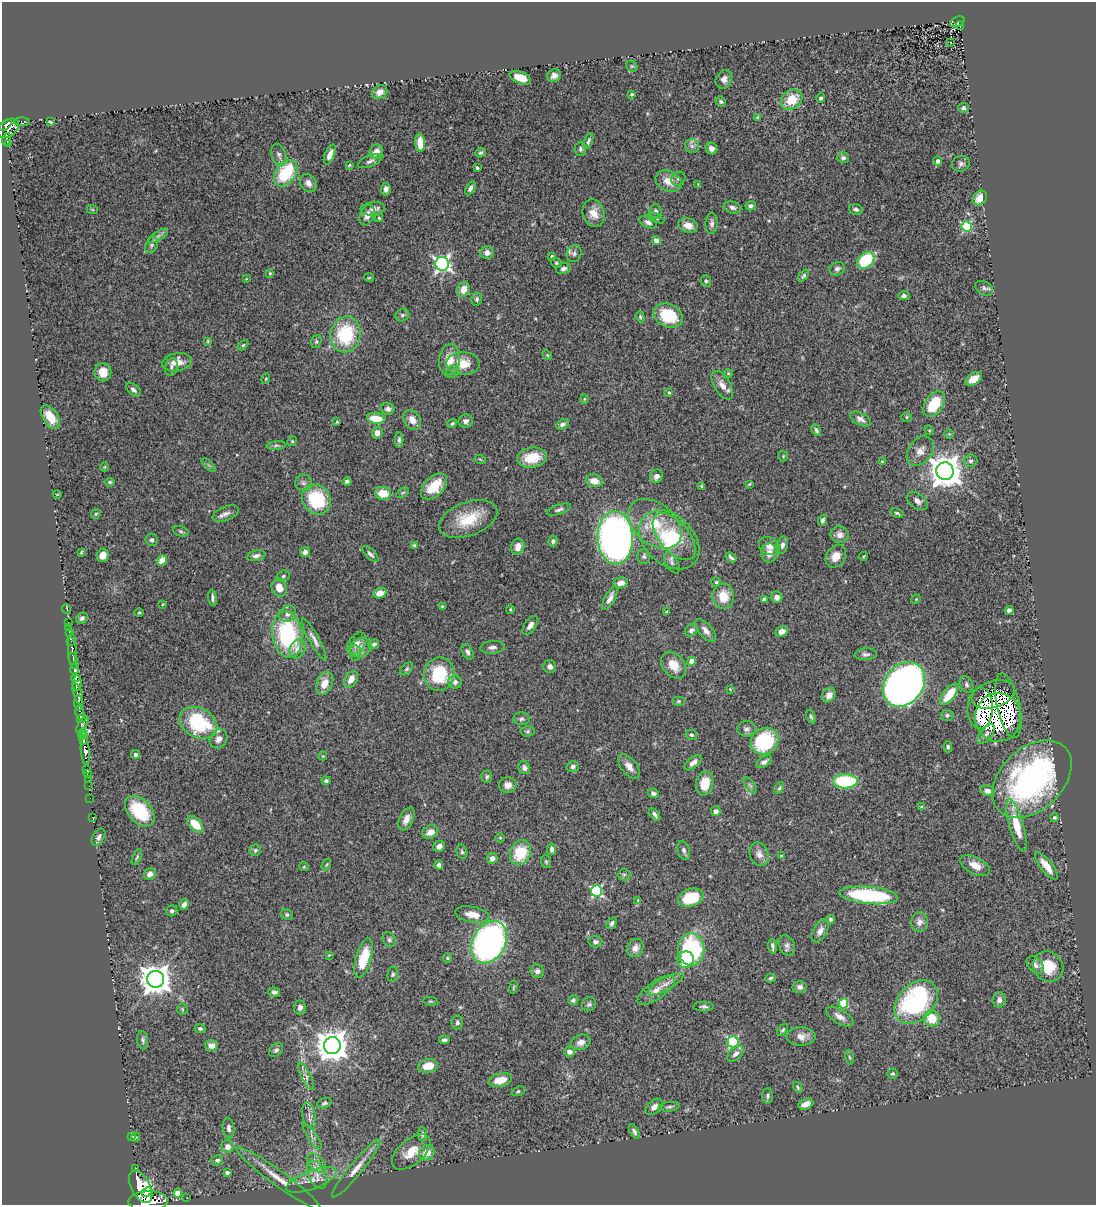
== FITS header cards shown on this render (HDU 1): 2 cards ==
NAXIS1  =                 1094
NAXIS2  =                 1203

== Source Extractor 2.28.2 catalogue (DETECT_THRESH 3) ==
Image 1094 x 1203 px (HDU 1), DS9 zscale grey, 1 PNG px = 1 image px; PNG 1098 x 1207 px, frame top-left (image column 1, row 1203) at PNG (2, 2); each listed source drawn as its Kron ellipse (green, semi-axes under 4 px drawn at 4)
Background 1.08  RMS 0.067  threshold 0.2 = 3 sigma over >= 5 px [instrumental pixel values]
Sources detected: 393; all 393 listed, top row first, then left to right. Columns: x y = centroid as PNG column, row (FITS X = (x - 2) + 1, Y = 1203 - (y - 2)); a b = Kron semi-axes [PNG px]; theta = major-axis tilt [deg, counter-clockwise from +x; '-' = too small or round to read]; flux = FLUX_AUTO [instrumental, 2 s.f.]
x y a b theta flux
957 22 7 4 24 190
960 26 4 3 - 82
951 42 3 2 - 6.2
632 66 6 5 - 6.2
554 76 7 6 - 21
520 78 11 6 -22 51
724 79 10 8 61 24
380 92 8 6 34 29
632 94 4 3 - 5.7
821 98 5 4 - 9.1
792 100 11 9 39 110
721 102 5 5 - 8.1
963 108 5 5 - 10
758 118 4 4 - 8.9
22 122 8 4 -1 94
50 122 4 2 - 5.7
5 125 7 4 44 880
8 128 12 8 38 1000
7 139 6 3 77 280
588 141 8 4 71 9.2
420 143 9 5 -86 66
8 144 4 3 - 110
692 146 7 7 - 16
580 149 7 5 -89 10
711 149 6 5 - 17
376 152 7 6 - 39
481 153 5 4 - 9.7
330 154 10 5 67 29
279 155 11 7 -71 18
843 158 6 5 - 12
370 161 13 5 23 15
938 161 5 4 - 19
961 164 9 8 - 16
349 165 4 3 - 4.3
477 168 3 3 - 6.1
286 173 14 10 54 260
678 179 7 6 - 10
669 181 14 10 -27 58
308 183 10 7 -51 26
698 184 4 4 - 4
470 188 8 4 60 13
386 189 6 5 - 18
980 198 8 6 48 56
751 206 5 4 - 14
732 207 9 6 -15 14
92 209 6 3 -19 3.9
373 209 12 6 6 21
856 209 7 5 -15 12
656 211 7 6 - 15
594 213 14 11 -74 51
367 215 11 7 69 30
379 218 4 4 - 5.2
656 218 9 4 -25 7.9
648 222 9 5 -29 17
712 223 11 6 87 16
688 225 10 7 -15 35
967 227 5 5 - 450
158 236 11 4 32 15
656 240 4 4 - 24
152 245 8 6 63 13
487 253 7 6 - 21
574 254 9 7 67 16
552 256 4 4 - 6.6
866 260 9 7 39 200
556 263 6 5 - 7.1
442 264 7 7 - 1400
563 269 7 5 17 14
837 269 8 6 24 14
270 273 4 3 - 4.5
803 276 7 4 47 9.1
369 278 5 3 - 4.1
246 279 3 2 - 3
706 281 6 5 - 8.2
984 288 10 6 -31 13
463 289 7 6 - 47
904 296 6 4 4 12
477 299 6 5 - 11
402 315 7 6 - 9.8
668 316 15 11 -23 190
640 317 6 4 -70 6.3
346 334 18 15 78 290
208 341 4 4 - 4.5
316 341 6 5 - 7.4
243 345 6 3 45 6.1
547 355 5 4 - 5.8
449 360 15 10 82 75
177 362 15 9 9 51
463 364 16 11 -1 76
171 367 9 6 76 13
103 372 9 8 - 62
452 372 7 5 38 11
728 373 4 3 - 4.2
266 379 5 4 - 5.4
974 379 9 5 33 51
722 385 16 8 -58 38
133 390 8 5 -40 15
669 392 4 3 - 6
584 399 5 3 - 4.1
934 404 14 9 56 150
388 409 7 6 - 18
50 417 13 7 -57 88
907 417 5 5 - 6.6
376 418 9 5 -8 93
860 419 11 6 -28 20
412 420 11 8 -57 37
466 421 7 6 - 21
337 422 3 3 - 4.6
452 424 5 3 - 7
562 424 7 4 30 16
816 430 6 4 -59 11
929 430 5 4 - 4.7
377 433 6 5 - 31
949 434 5 4 - 5.6
399 440 8 4 90 10
292 441 5 4 - 4.9
276 446 9 4 5 9.6
920 451 16 11 53 44
783 456 5 5 - 5.4
532 458 15 10 8 120
480 459 5 3 - 4.6
882 461 4 4 - 4.2
970 461 7 6 - 12
209 465 9 3 -45 7.2
104 467 4 3 - 3.6
945 471 9 8 - 9200
656 476 7 6 - 22
347 481 4 4 - 11
594 481 8 6 -13 46
110 482 5 4 - 8.1
303 483 8 8 - 16
749 484 3 3 - 4.4
434 486 16 9 44 110
702 486 4 3 - 6.2
383 493 8 6 -6 79
402 493 7 4 30 6.8
57 494 4 3 - 3.2
316 499 16 13 -52 300
917 501 11 7 -36 24
559 510 12 5 18 13
897 513 6 3 -24 7.2
96 514 5 4 - 6.4
226 514 14 7 21 22
468 519 31 16 20 160
822 520 5 4 - 12
655 524 30 20 -40 200
181 531 8 5 -20 8.1
840 535 9 8 - 32
674 537 28 14 -50 170
615 538 26 17 -87 2500
152 540 6 6 - 10
669 540 34 24 -43 260
553 541 5 4 - 11
414 545 4 4 - 5.6
782 545 8 5 78 17
769 546 11 8 -28 33
518 547 8 6 71 30
81 552 4 3 - 4.7
305 552 5 5 - 23
769 553 10 8 81 43
370 554 10 4 -43 14
103 555 7 6 - 36
256 556 9 5 12 18
644 556 7 6 - 10
836 556 12 9 54 44
864 556 4 3 - 3.7
731 557 6 3 -35 9.7
162 560 5 4 - 66
672 563 11 6 -61 16
283 576 7 5 18 9.1
716 582 4 4 - 5.8
621 583 7 5 10 28
279 588 9 7 -70 62
380 593 7 5 20 39
723 596 13 10 -85 85
777 597 6 5 - 20
212 598 8 4 -84 12
610 598 13 5 62 26
764 599 4 3 - 11
916 599 5 3 - 3.9
163 604 3 3 - 3.6
442 606 4 4 - 4.6
67 609 5 2 - 25
510 609 4 3 - 4.5
1009 610 4 4 - 14
667 612 4 3 - 10
139 613 5 3 - 4.4
287 614 9 7 44 24
82 618 6 5 - 11
68 622 2 2 - 15
530 625 11 5 55 21
69 627 3 2 - 11
691 630 7 5 41 16
706 631 14 6 -50 24
782 631 6 5 - 30
70 632 4 3 - 90
287 635 23 15 -82 460
314 640 23 5 -61 26
71 641 3 2 - 130
357 644 12 8 53 24
374 644 5 4 - 9.6
361 647 12 9 26 37
492 647 12 6 5 20
72 649 16 3 -89 370
298 649 10 7 65 37
468 652 8 5 -63 16
355 653 8 5 -84 13
866 654 11 6 4 14
74 661 8 4 -77 1500
691 661 4 4 - 62
673 665 15 10 -52 68
550 667 6 6 - 16
75 669 5 3 - 860
407 669 7 5 42 8.6
439 674 17 15 79 240
76 678 4 3 - 1100
351 679 9 6 58 35
455 682 6 6 - 19
77 683 8 4 86 2800
325 683 12 8 65 52
904 684 24 19 52 3500
966 684 8 6 -61 12
730 689 4 4 - 3.7
78 694 11 4 -72 680
949 694 12 6 52 110
993 694 22 13 18 370
829 695 8 6 55 32
679 701 6 5 - 6.7
78 703 7 3 -84 530
1008 706 33 11 -77 520
980 708 21 12 87 430
80 713 7 3 -78 730
947 715 6 5 - 11
811 717 7 4 -68 7.8
998 717 24 23 - 1200
81 719 4 3 - 340
521 719 8 6 3 12
198 723 20 14 -28 340
82 725 10 4 61 280
746 729 9 7 1 15
528 731 7 5 3 8.5
82 734 5 3 - 960
986 734 12 5 51 17
691 735 6 5 - 8.3
83 738 6 4 87 1100
219 739 10 8 55 31
764 741 14 12 38 350
948 747 5 4 - 7.1
85 751 15 4 -85 2200
135 755 5 4 - 10
323 756 4 4 - 4.2
764 762 9 5 33 17
693 763 10 5 39 26
573 766 6 5 - 13
629 766 15 7 -51 34
524 768 6 5 - 18
87 769 3 2 - 15
87 774 2 2 - 21
487 777 6 5 - 8.4
1032 779 46 31 43 1200
88 780 2 2 - 16
326 781 4 4 - 9
845 781 12 7 1 330
705 783 12 8 80 84
508 785 9 8 - 28
750 785 9 4 -54 10
89 786 2 2 - 18
779 788 6 4 60 6.8
987 791 7 5 -14 26
653 793 5 4 - 13
90 798 2 2 - 17
922 807 4 4 - 9.8
140 811 18 11 -48 240
716 811 5 5 - 18
655 814 7 4 -52 12
92 817 3 2 - 4.8
1054 817 4 4 - 5.9
406 819 12 7 64 31
195 824 10 6 -44 86
1017 825 27 7 -74 130
430 832 8 6 26 38
98 837 9 5 58 15
500 838 5 4 - 4.7
439 846 6 5 - 22
552 849 6 4 81 14
255 850 6 5 - 8.8
684 850 9 6 -72 14
462 852 7 5 -74 8.8
520 852 13 10 68 180
759 854 12 9 -67 29
781 856 3 3 - 6.6
137 857 8 4 65 7.8
492 858 5 5 - 25
546 862 6 5 - 6.8
326 865 6 3 59 4.9
439 865 5 4 - 15
975 865 16 8 -27 48
1046 866 17 6 -52 72
304 867 5 3 - 3.8
150 874 6 5 - 31
624 875 6 5 - 8.3
596 891 6 5 - 620
869 895 29 8 -5 470
691 898 13 8 18 180
638 900 3 2 - 3.2
184 905 5 4 - 21
172 911 6 5 - 12
472 914 17 8 -11 53
287 915 6 5 - 8.9
831 919 4 4 - 12
919 922 10 8 85 23
612 923 6 4 54 12
820 931 12 7 61 27
389 940 8 6 -57 10
489 942 22 16 61 1800
595 942 7 5 4 12
787 945 10 7 -66 18
772 946 7 3 -86 11
635 948 9 8 - 25
691 949 16 13 -89 540
329 955 4 2 - 3.4
364 958 20 8 74 140
447 958 5 4 - 5.5
685 960 8 8 - 120
1035 965 10 7 -47 20
1048 967 16 14 -49 100
537 971 7 6 - 17
393 974 7 5 81 9.8
770 978 5 4 - 8
156 979 8 8 - 7200
665 984 20 6 28 39
513 987 7 3 80 5.1
800 987 7 6 - 17
656 990 22 9 35 51
274 992 6 5 - 14
573 1000 5 5 - 12
999 1000 7 6 - 18
431 1001 7 3 -8 5.4
916 1002 25 18 46 730
843 1003 5 5 - 260
589 1004 7 6 - 12
704 1006 10 5 -1 12
300 1007 7 6 - 19
182 1009 5 5 - 5.9
840 1017 15 7 -30 33
932 1018 8 8 - 100
457 1023 7 5 -82 12
200 1029 5 4 - 10
783 1030 7 4 53 8
801 1036 14 9 -1 38
143 1040 9 5 -81 11
444 1040 5 3 - 9.7
581 1042 10 7 20 27
733 1042 5 5 - 420
211 1045 6 5 - 25
332 1045 8 8 - 7900
276 1050 8 6 44 11
569 1052 5 5 - 22
736 1054 10 6 40 21
850 1057 7 3 -80 5.6
428 1066 10 7 8 69
893 1074 5 5 - 7.7
306 1076 15 5 -63 20
500 1080 12 6 14 74
798 1087 6 4 -60 6.5
518 1091 7 4 22 7.7
768 1096 8 5 89 9.8
324 1103 7 5 18 10
806 1104 8 5 21 34
654 1107 10 6 43 22
669 1107 10 4 7 11
309 1115 13 7 -79 25
229 1128 10 5 -83 18
634 1132 8 4 -62 9.7
422 1134 7 4 -89 9.4
132 1136 4 2 - 3.4
135 1137 5 3 - 5.6
312 1137 15 4 -57 18
228 1147 6 6 - 33
411 1152 23 12 41 83
427 1153 8 7 - 53
217 1160 6 5 - 11
317 1163 11 7 -46 29
135 1168 3 3 - 190
356 1168 37 6 50 55
227 1173 3 3 - 13
317 1175 15 8 -64 44
278 1178 51 7 -36 92
311 1180 27 9 20 71
141 1187 18 9 -62 7400
147 1192 6 3 27 1500
178 1193 4 4 - 78
186 1198 2 2 - 18
148 1201 20 9 2 8400
At the frame edge (FLAGS 8, measured only in part): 1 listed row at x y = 148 1201